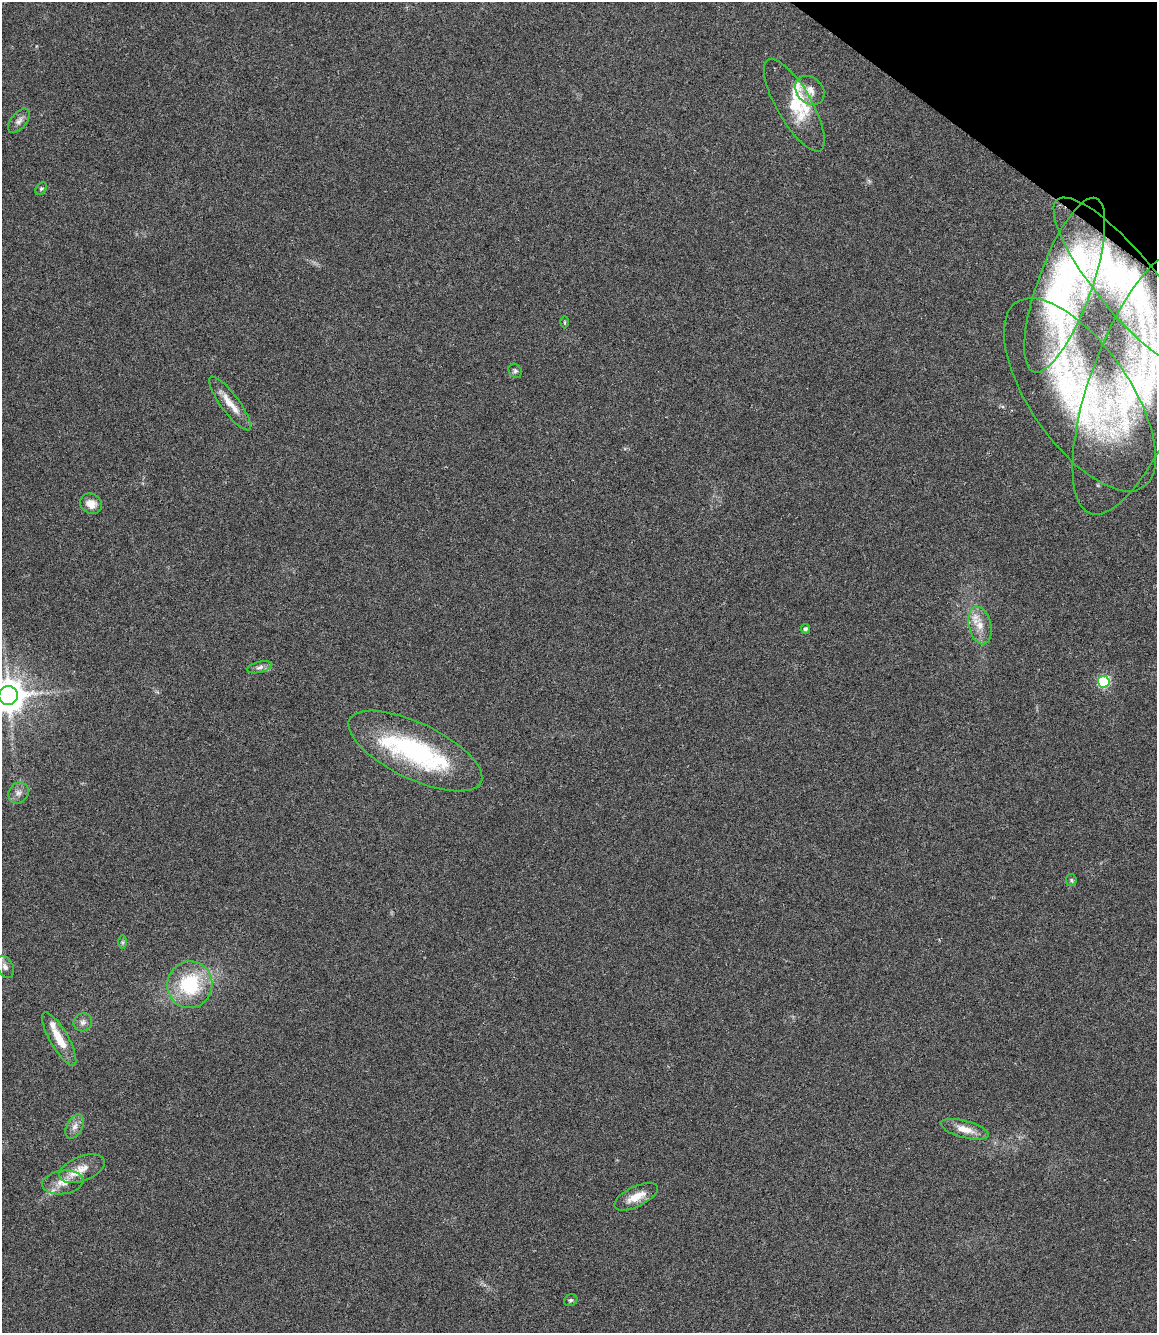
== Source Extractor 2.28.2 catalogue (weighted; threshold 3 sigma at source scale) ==
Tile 7 of 4 x 3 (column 3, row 2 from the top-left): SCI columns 2317-3471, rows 1561-2891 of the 4633 x 4420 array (HDU 1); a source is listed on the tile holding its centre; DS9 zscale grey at full resolution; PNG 1159 x 1335 px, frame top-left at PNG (2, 2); each listed source drawn as its Kron ellipse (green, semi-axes under 4 px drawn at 4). Shown black and unused: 3% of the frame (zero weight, under 3 of 6 exposures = <1% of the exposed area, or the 3 px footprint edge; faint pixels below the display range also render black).
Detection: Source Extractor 2.28.2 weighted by HDU 2 'WHT'; one run over the whole footprint, this tile lists its part. Background 0.0673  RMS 0.0061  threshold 0.025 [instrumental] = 3 sigma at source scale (4.09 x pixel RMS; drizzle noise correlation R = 1.36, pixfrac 0.8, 0.0396/0.0396 arcsec/px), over >= 5 px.
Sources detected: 38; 7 inside a brighter listed object's ellipse — not listed separately; the other 31 listed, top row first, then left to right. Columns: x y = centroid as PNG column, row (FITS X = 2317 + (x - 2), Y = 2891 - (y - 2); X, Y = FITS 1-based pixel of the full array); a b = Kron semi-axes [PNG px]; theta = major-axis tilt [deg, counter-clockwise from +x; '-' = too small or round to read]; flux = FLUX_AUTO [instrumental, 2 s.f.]
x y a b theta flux
810 90 16 13 -44 6.2
794 105 52 17 -60 21
19 121 14 7 51 3.1
41 188 7 5 47 0.91
1127 284 109 30 -50 89
1065 285 92 27 70 93
564 322 6 4 -90 0.63
515 371 7 6 - 1.2
1139 382 140 48 70 170
1080 395 112 50 -55 170
230 404 33 9 -53 8.8
91 504 11 9 -30 5.6
980 625 19 11 -77 8.3
805 629 4 4 - 1.5
260 667 13 5 14 2.3
1104 682 6 6 - 51
8 695 9 9 - 1200
415 751 73 28 -25 89
19 793 11 9 53 3.3
1071 880 6 5 - 1
122 942 7 4 90 0.88
5 967 12 8 -62 3.4
190 985 23 22 - 38
83 1022 9 8 - 2.4
59 1039 30 9 -60 12
75 1127 13 8 63 3.5
965 1129 25 8 -15 7.7
82 1169 24 12 20 8.1
63 1182 21 11 8 8.3
636 1197 24 10 25 8.4
571 1300 7 5 30 1.1
Overlapping masked pixels (flux is a lower limit): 1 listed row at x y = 1127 284
Isophote crosses this tile's border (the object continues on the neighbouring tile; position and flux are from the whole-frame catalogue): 2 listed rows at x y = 1139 382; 8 695